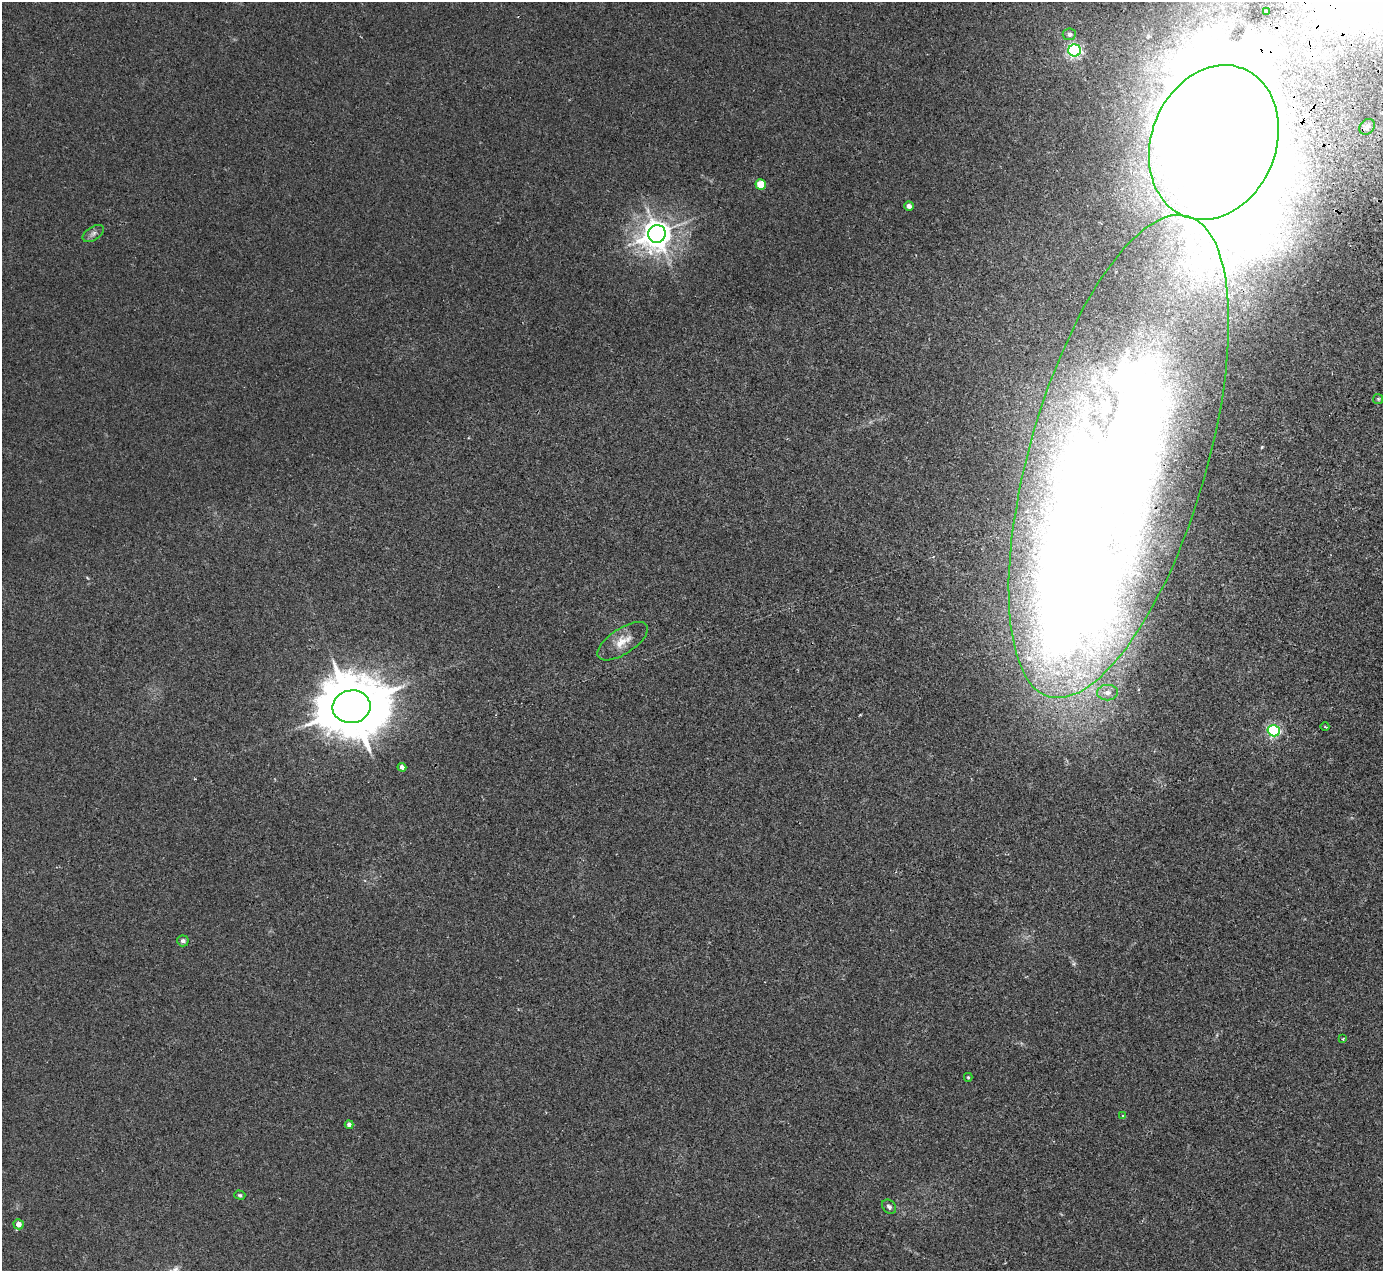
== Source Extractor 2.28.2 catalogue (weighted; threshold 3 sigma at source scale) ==
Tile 10 of 4 x 4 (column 2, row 3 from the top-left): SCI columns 1439-2819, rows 1579-2847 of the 5637 x 5567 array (HDU 1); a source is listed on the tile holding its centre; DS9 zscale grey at full resolution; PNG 1385 x 1273 px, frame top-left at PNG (2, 2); each listed source drawn as its Kron ellipse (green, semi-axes under 4 px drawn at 4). Shown black and unused: <1% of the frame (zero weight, under 2 of 3 exposures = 3% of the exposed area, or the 3 px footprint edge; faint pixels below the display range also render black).
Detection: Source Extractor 2.28.2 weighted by HDU 2 'WHT'; one run over the whole footprint, this tile lists its part. Background 0.0185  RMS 0.0063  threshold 0.0286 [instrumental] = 3 sigma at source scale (4.5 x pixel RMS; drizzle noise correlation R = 1.50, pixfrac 1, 0.05/0.05 arcsec/px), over >= 5 px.
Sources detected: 36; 6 inside a brighter object's white glare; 2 cosmic-ray / hot-pixel residue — neither listed nor drawn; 3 inside a brighter listed object's ellipse — not listed separately; the other 25 listed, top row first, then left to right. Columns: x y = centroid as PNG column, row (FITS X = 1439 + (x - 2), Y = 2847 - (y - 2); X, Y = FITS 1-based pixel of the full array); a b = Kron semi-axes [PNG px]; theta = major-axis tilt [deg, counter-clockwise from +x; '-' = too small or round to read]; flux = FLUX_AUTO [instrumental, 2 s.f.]
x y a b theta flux
1267 12 3 3 - 2.8
1069 34 6 6 - 1.9
1075 50 6 6 - 150
1367 127 9 7 44 2.4
1214 142 79 62 68 6100
761 185 5 5 - 14
909 206 5 4 - 3
93 233 12 6 33 2.5
657 234 9 8 - 840
1378 399 5 5 - 0.8
1119 456 250 88 74 1900
623 641 29 12 33 10
1107 693 10 8 1 3.8
351 707 19 16 5 5000
1325 727 4 3 - 0.62
1274 731 6 6 - 110
402 767 4 4 - 2.7
183 941 6 5 - 1.8
1343 1039 3 3 - 0.51
968 1077 4 4 - 0.76
1123 1116 3 3 - 1.9
349 1125 4 4 - 2.5
240 1195 6 4 -16 0.9
889 1207 8 6 -45 1.7
19 1224 5 5 - 4.1
Overlapping masked pixels (flux is a lower limit): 2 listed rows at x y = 1214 142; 1119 456
Isophote crosses this tile's border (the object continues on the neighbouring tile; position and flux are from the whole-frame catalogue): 1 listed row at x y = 1119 456